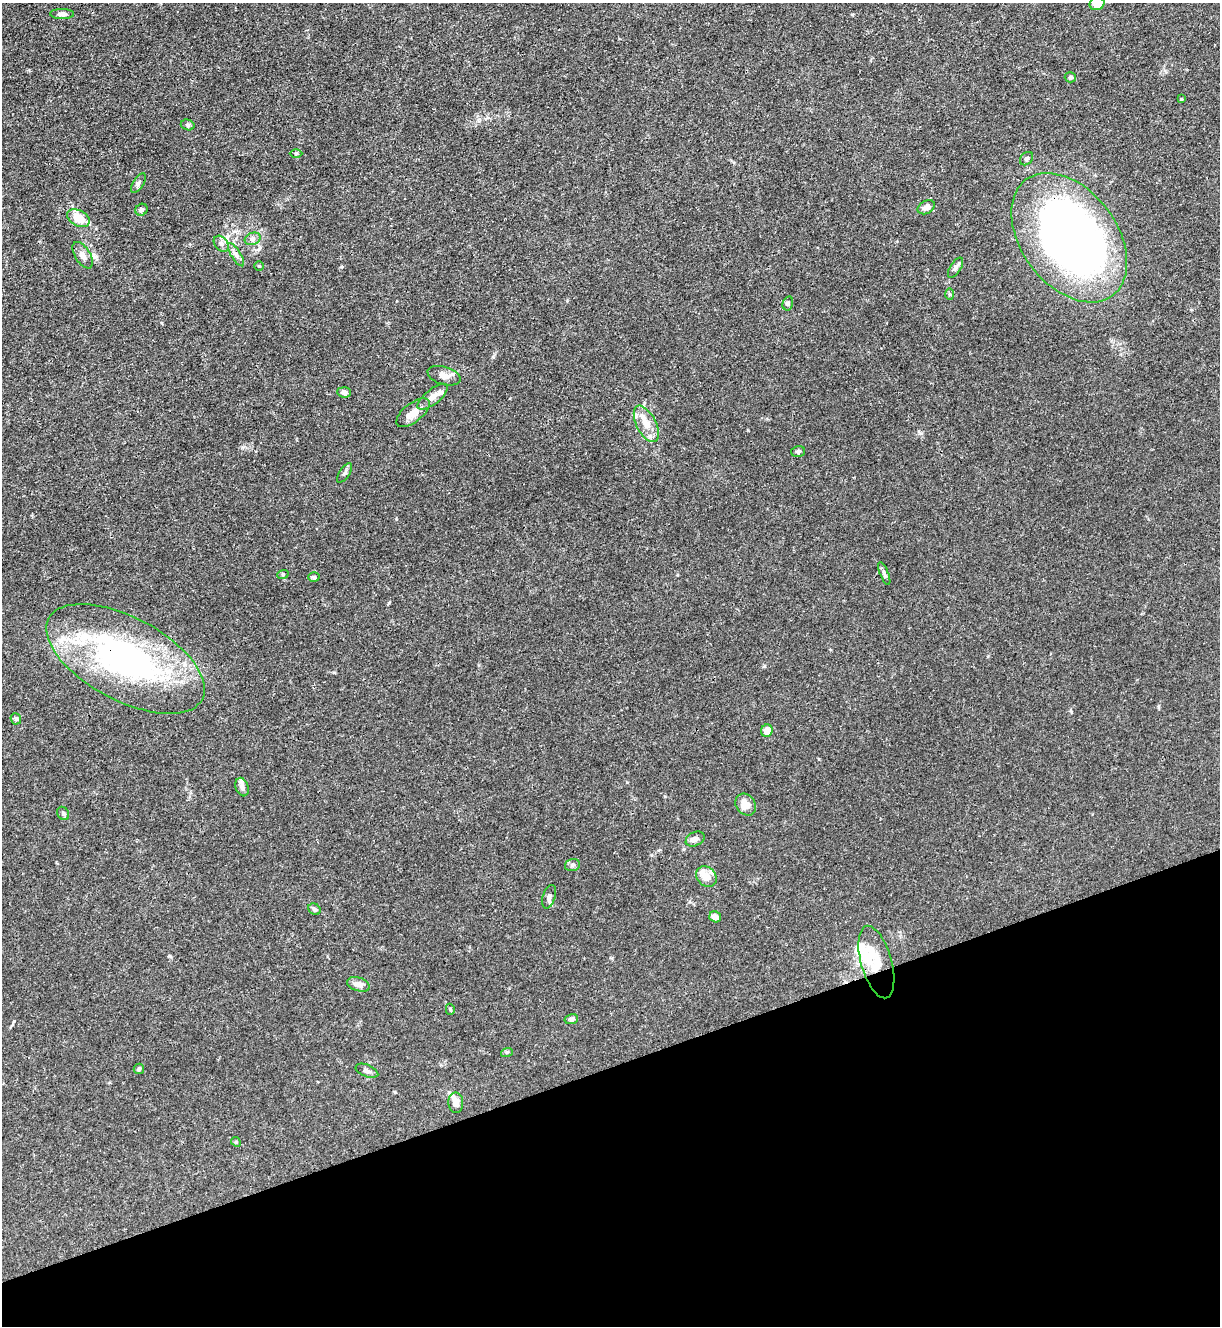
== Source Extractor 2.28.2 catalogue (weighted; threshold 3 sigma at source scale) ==
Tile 14 of 4 x 4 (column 2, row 4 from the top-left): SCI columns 1364-2581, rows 4-1327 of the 5287 x 5305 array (HDU 1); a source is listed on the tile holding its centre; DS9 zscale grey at full resolution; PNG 1222 x 1328 px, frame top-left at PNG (2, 3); each listed source drawn as its Kron ellipse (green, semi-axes under 4 px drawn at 4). Shown black and unused: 20% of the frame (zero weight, under 3 of 4 exposures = <1% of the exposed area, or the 3 px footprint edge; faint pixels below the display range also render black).
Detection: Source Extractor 2.28.2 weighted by HDU 2 'WHT'; one run over the whole footprint, this tile lists its part. Background 0.0304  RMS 0.0027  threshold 0.012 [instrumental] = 3 sigma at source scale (4.5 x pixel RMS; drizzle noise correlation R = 1.50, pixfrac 1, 0.05/0.05 arcsec/px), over >= 5 px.
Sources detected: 60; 4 inside a brighter object's white glare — neither listed nor drawn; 5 inside a brighter listed object's ellipse — not listed separately; the other 51 listed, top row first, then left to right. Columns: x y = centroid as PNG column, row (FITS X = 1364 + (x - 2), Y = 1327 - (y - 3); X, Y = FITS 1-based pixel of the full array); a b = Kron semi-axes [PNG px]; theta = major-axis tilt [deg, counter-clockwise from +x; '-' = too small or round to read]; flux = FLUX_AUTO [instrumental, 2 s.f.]
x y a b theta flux
1097 4 7 6 - 3.9
62 14 12 5 -1 1
1070 77 5 5 - 0.48
1181 99 3 3 - 0.3
188 125 7 5 -16 0.5
296 153 6 4 1 0.37
1026 159 7 5 45 0.58
138 183 11 5 57 0.74
926 207 9 6 29 1.5
142 210 6 5 - 0.68
78 218 12 8 -28 5.4
1069 238 72 48 -53 170
253 239 8 6 21 0.86
221 244 9 6 -49 0.94
83 255 15 7 -58 1.7
236 255 13 5 -58 1.1
259 266 4 4 - 0.26
956 268 11 5 58 0.92
950 294 6 4 -88 0.35
788 303 7 5 75 0.51
444 376 17 9 -17 1.9
344 392 7 5 -5 0.97
433 397 18 7 38 2
413 413 20 9 38 2.8
646 424 20 9 -63 3.6
798 451 7 5 14 0.59
345 473 11 5 56 0.66
283 574 6 3 19 0.29
884 574 12 4 -68 0.67
314 577 5 4 - 0.39
126 659 87 41 -28 77
16 719 6 5 - 0.5
767 731 6 6 - 2.4
242 787 9 6 -72 1
746 805 11 9 -53 3.1
63 813 7 5 -56 0.49
695 839 10 6 25 1.3
572 865 7 6 - 0.66
706 876 11 9 -41 2.7
549 897 12 6 71 0.84
314 909 7 5 -33 0.56
715 917 6 5 - 1.7
876 962 37 15 -74 7.4
358 984 11 7 -17 1.8
450 1009 5 4 - 0.35
571 1019 7 5 13 0.74
507 1052 6 4 17 0.3
139 1069 5 5 - 0.43
367 1071 12 6 -22 0.87
456 1103 10 7 -89 1.9
236 1142 5 4 - 0.31
Overlapping masked pixels (flux is a lower limit): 3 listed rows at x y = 1069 238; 126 659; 876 962
Isophote crosses this tile's border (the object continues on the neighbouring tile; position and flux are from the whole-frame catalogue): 1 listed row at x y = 1097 4
Unlisted compact peaks at least as high as the median listed source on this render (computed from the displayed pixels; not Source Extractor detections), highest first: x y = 852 14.